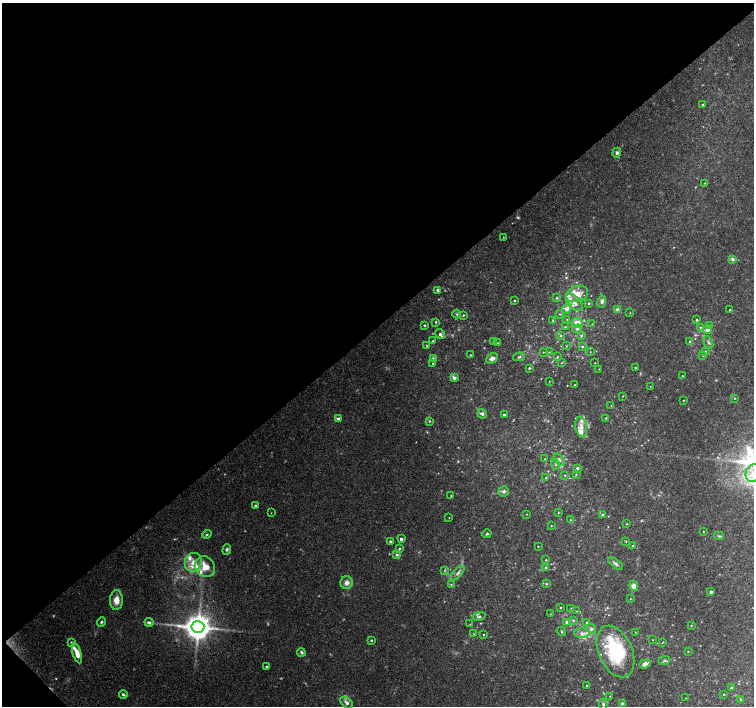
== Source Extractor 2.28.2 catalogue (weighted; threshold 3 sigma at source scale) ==
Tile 5 of 4 x 4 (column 1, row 2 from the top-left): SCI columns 8-1510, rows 3026-4432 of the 6018 x 5986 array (HDU 1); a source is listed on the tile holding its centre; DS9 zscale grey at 2 x 2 block average (1 PNG px = mean of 2 x 2 image px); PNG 756 x 708 px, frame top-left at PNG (2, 3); each listed source drawn as its Kron ellipse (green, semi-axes under 4 px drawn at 4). Shown black and unused: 47% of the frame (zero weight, under 3 of 4 exposures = <1% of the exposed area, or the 3 px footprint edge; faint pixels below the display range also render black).
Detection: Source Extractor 2.28.2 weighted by HDU 2 'WHT'; one run over the whole footprint, this tile lists its part. Background 0.0896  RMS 0.0054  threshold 0.0243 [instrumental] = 3 sigma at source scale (4.5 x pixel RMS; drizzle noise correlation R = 1.50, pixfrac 1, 0.0396/0.0396 arcsec/px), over >= 5 px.
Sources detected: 188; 11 too faint to see at this stretch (2 x 2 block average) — neither listed nor drawn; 19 inside a brighter listed object's ellipse — not listed separately; the other 158 listed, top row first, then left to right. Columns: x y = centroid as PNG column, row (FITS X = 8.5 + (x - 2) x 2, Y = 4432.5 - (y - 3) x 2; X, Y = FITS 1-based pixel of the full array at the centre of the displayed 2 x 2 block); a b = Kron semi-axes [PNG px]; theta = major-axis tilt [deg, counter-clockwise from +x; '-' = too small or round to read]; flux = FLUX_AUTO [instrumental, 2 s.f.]
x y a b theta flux
703 104 2 2 - 1
617 153 5 4 - 2.7
704 183 3 2 - 0.85
503 237 2 2 - 0.58
732 259 4 4 - 2.7
438 290 3 3 - 3.8
577 294 11 8 20 15
557 298 3 3 - 1.2
514 300 2 2 - 1.3
602 301 6 4 79 4
574 303 10 6 -46 8.2
589 303 2 2 - 1.5
567 309 5 4 - 5.8
618 310 4 3 - 7.3
730 310 2 2 - 3.2
630 313 3 2 - 0.57
457 314 4 4 - 2.2
560 314 4 2 - 0.79
463 315 3 2 - 1.4
567 319 4 2 - 1
697 320 2 2 - 1.8
553 321 4 3 - 1.3
436 322 4 3 - 1.3
577 323 5 5 - 13
592 324 3 2 - 0.71
424 325 2 2 - 1.5
709 325 4 3 - 1.8
565 327 4 2 - 1.1
700 327 3 3 - 1.1
577 329 5 4 - 2.6
707 330 4 4 - 5
440 334 5 4 - 3.5
561 336 3 3 - 1.2
581 336 3 3 - 1.7
433 341 3 2 - 0.93
690 341 3 3 - 2.3
493 342 2 2 - 0.95
708 342 6 3 -64 2.3
497 343 2 2 - 0.45
427 346 3 2 - 0.78
566 346 3 2 - 0.77
582 347 3 3 - 1.5
705 351 3 3 - 1.1
543 352 2 2 - 0.62
549 352 2 2 - 0.62
590 352 2 2 - 0.51
470 355 2 2 - 1.1
703 355 3 2 - 1.1
519 357 6 3 11 1.9
557 357 4 3 - 1.3
492 358 6 4 27 6.1
433 359 4 3 - 2.1
433 363 2 2 - 1.5
562 363 2 2 - 0.73
595 363 2 2 - 0.72
529 368 2 2 - 1.7
635 368 3 3 - 0.94
599 369 2 2 - 0.46
682 376 2 2 - 0.66
454 378 3 3 - 5.2
549 381 2 2 - 0.56
575 385 2 2 - 0.64
650 386 2 2 - 0.4
623 396 3 2 - 0.69
735 398 3 2 - 0.78
683 400 2 2 - 0.77
611 405 2 2 - 0.44
482 414 5 4 - 3.1
504 414 2 2 - 1.9
606 418 3 2 - 0.83
339 419 3 3 - 9.2
430 421 3 3 - 1.3
581 427 10 5 -79 8.7
544 459 2 2 - 0.47
559 459 7 3 -52 3.1
556 464 5 3 - 1.8
577 468 3 3 - 2.5
753 473 9 7 73 16
576 474 3 3 - 1
565 475 3 2 - 0.81
546 478 3 2 - 0.86
504 491 6 5 - 3.4
451 496 2 2 - 0.6
255 505 2 2 - 2.4
558 512 2 2 - 0.64
271 513 2 2 - 0.43
526 514 3 2 - 0.56
602 515 3 3 - 3.6
449 518 2 2 - 0.48
570 520 3 2 - 0.95
627 524 2 2 - 0.82
551 526 3 2 - 0.71
703 531 2 2 - 0.64
207 534 5 3 - 1.7
487 534 4 3 - 1.6
719 536 5 3 - 1.7
401 539 2 2 - 4
390 541 2 2 - 2.7
626 541 3 2 - 0.84
538 546 2 2 - 0.65
633 546 3 2 - 1
399 548 3 3 - 1.4
227 549 5 3 - 2.6
397 555 3 3 - 2.9
546 560 3 3 - 0.93
193 562 9 8 - 12
616 564 9 3 -37 3.3
205 567 11 9 -57 18
545 568 4 3 - 1.3
445 570 3 3 - 1.2
458 573 9 3 47 3.5
347 583 6 6 - 7
546 584 3 2 - 1.2
451 585 3 2 - 0.81
634 586 5 4 - 7.7
711 592 3 3 - 3.7
630 599 2 2 - 0.68
116 600 10 6 88 12
561 607 2 2 - 1.2
571 608 3 2 - 0.86
576 611 3 2 - 0.56
550 614 2 2 - 0.44
479 616 6 3 11 3.1
573 620 4 3 - 1.6
101 622 5 4 - 2.1
149 622 4 4 - 3.1
567 622 3 3 - 5.4
587 622 3 2 - 1.3
470 624 2 2 - 0.4
691 625 3 2 - 0.78
198 627 6 6 - 2000
591 629 5 4 - 3.2
562 631 5 3 - 1.3
635 632 2 2 - 0.56
582 633 7 5 -2 5.6
474 634 2 2 - 0.66
483 634 2 2 - 0.77
371 640 2 2 - 1.7
653 640 2 2 - 0.48
72 642 4 3 - 1.7
663 642 4 2 - 0.62
688 651 3 2 - 0.69
301 652 4 3 - 2.8
615 652 27 16 -66 93
77 653 10 4 -72 14
664 661 6 3 22 2.2
645 664 6 3 21 6.8
266 666 2 2 - 1.2
586 686 2 2 - 1.4
731 688 3 3 - 1.9
724 694 2 2 - 0.88
123 695 4 3 - 2.3
610 696 2 2 - 0.55
686 698 3 2 - 0.48
741 699 3 2 - 0.95
347 703 7 4 -39 4.8
603 704 5 3 - 2.4
622 704 3 3 - 5.3
Isophote crosses this tile's border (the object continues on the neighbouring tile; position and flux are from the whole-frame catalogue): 1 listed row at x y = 753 473
Diffuse or blended objects may show on this block-average render without a row.